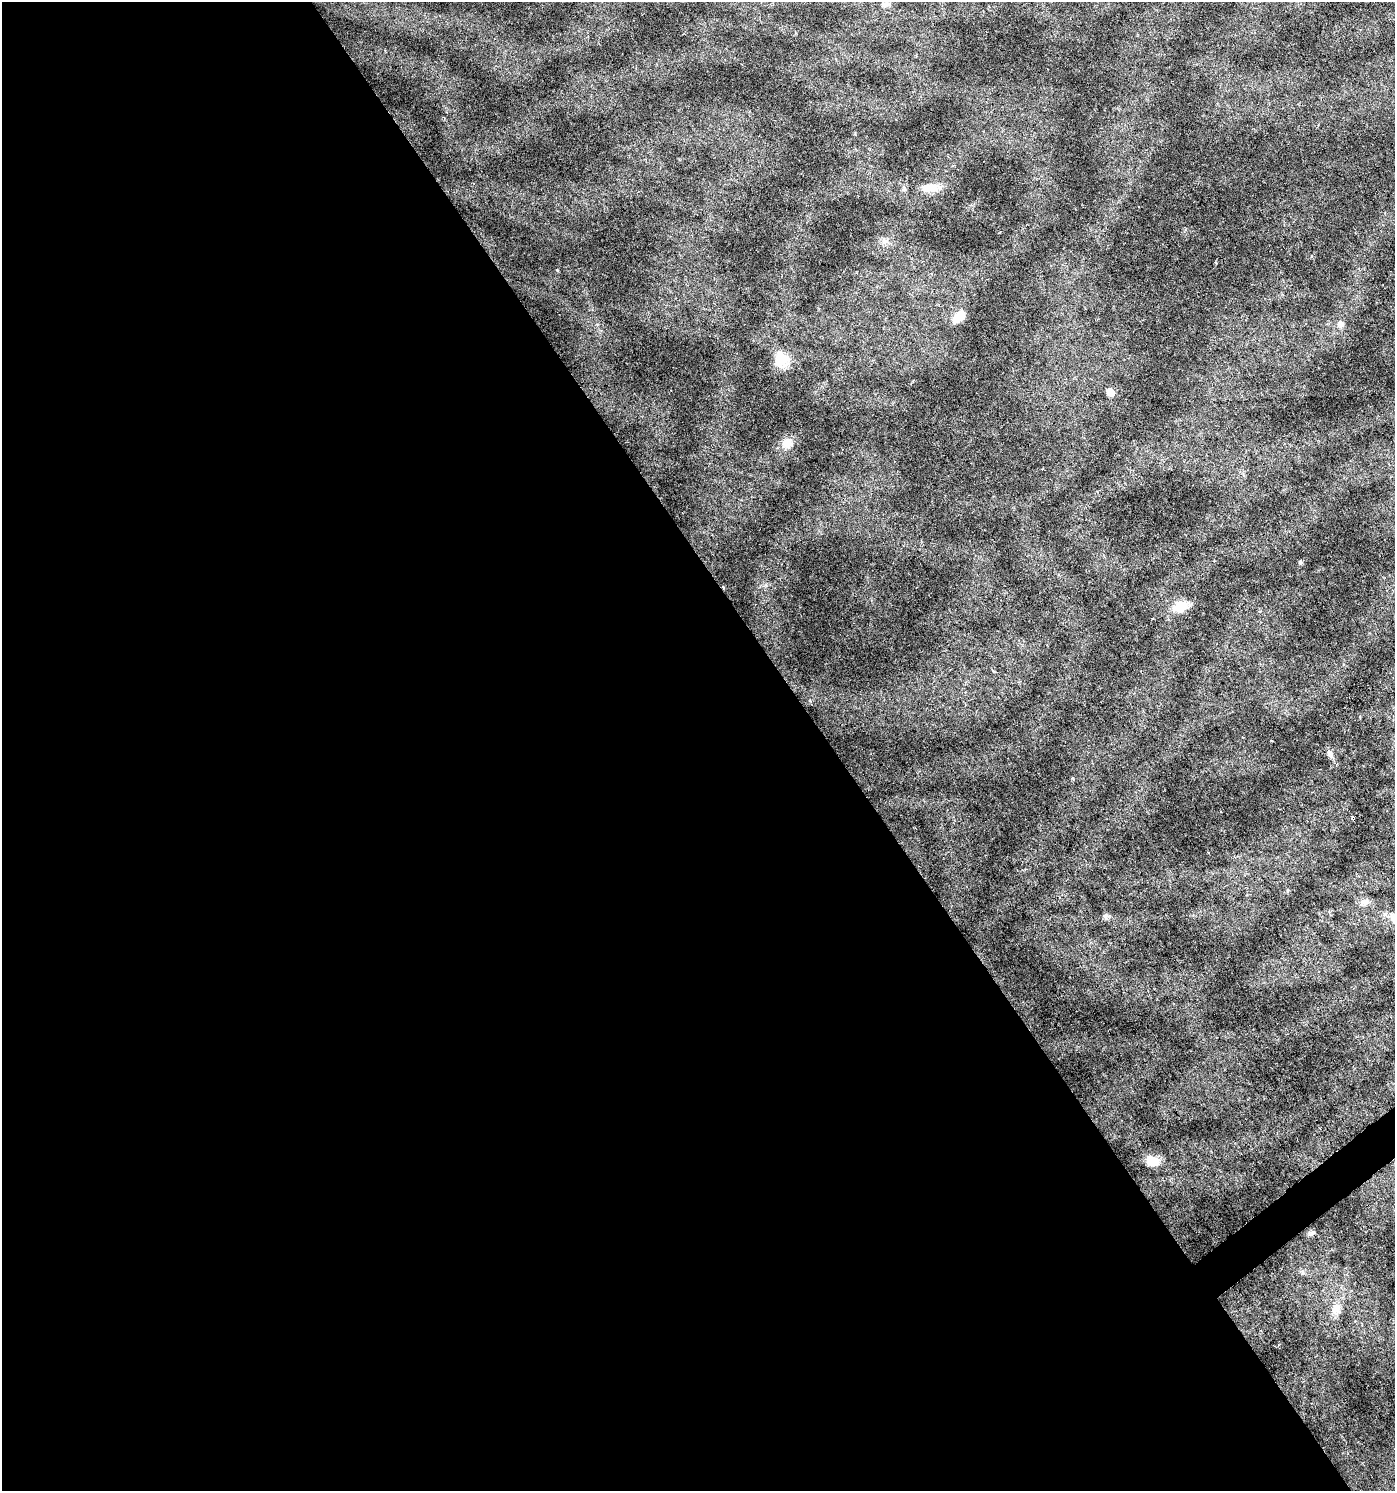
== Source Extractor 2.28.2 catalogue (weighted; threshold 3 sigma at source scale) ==
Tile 9 of 4 x 4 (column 1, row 3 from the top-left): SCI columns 131-1523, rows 1493-2981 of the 5896 x 5961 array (HDU 1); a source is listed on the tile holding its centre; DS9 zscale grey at full resolution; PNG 1397 x 1493 px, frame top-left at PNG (2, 2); no overlay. Shown black and unused: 60% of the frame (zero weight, under 3 of 6 exposures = <1% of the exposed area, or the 3 px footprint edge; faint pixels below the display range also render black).
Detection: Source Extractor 2.28.2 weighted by HDU 2 'WHT'; one run over the whole footprint, this tile lists its part. Background 0.0224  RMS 0.0023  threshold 0.00929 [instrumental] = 3 sigma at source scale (4.09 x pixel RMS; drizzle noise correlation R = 1.36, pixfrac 0.8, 0.0396/0.0396 arcsec/px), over >= 5 px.
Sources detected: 20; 1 cosmic-ray / hot-pixel residue — not listed; the other 19 listed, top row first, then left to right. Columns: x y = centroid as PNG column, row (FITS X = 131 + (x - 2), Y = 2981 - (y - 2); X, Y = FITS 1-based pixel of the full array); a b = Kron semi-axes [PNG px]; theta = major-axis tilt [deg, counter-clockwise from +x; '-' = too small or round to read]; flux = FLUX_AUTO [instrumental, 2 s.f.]
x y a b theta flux
886 4 11 7 10 0.96
930 188 23 11 5 2.6
557 270 3 3 - 0.18
958 317 18 9 43 2.6
1340 324 9 8 - 0.95
782 359 22 16 -77 4
1110 392 7 7 - 2
787 443 12 12 - 2.3
1300 562 6 4 90 0.27
1180 606 19 12 24 3.7
810 701 5 4 - 0.28
1330 754 10 8 -64 0.84
1337 764 4 2 - 0.18
1353 818 3 3 - 5
1364 902 11 9 -3 1.3
1106 916 8 6 38 0.58
1152 1161 16 11 -20 3.1
1312 1233 11 3 32 0.41
1336 1309 16 11 59 2.2
Overlapping masked pixels (flux is a lower limit): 1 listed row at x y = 1353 818
Unlisted compact peaks at least as high as the median listed source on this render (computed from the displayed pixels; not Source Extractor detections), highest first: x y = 1287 891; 766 585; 886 241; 1311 256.